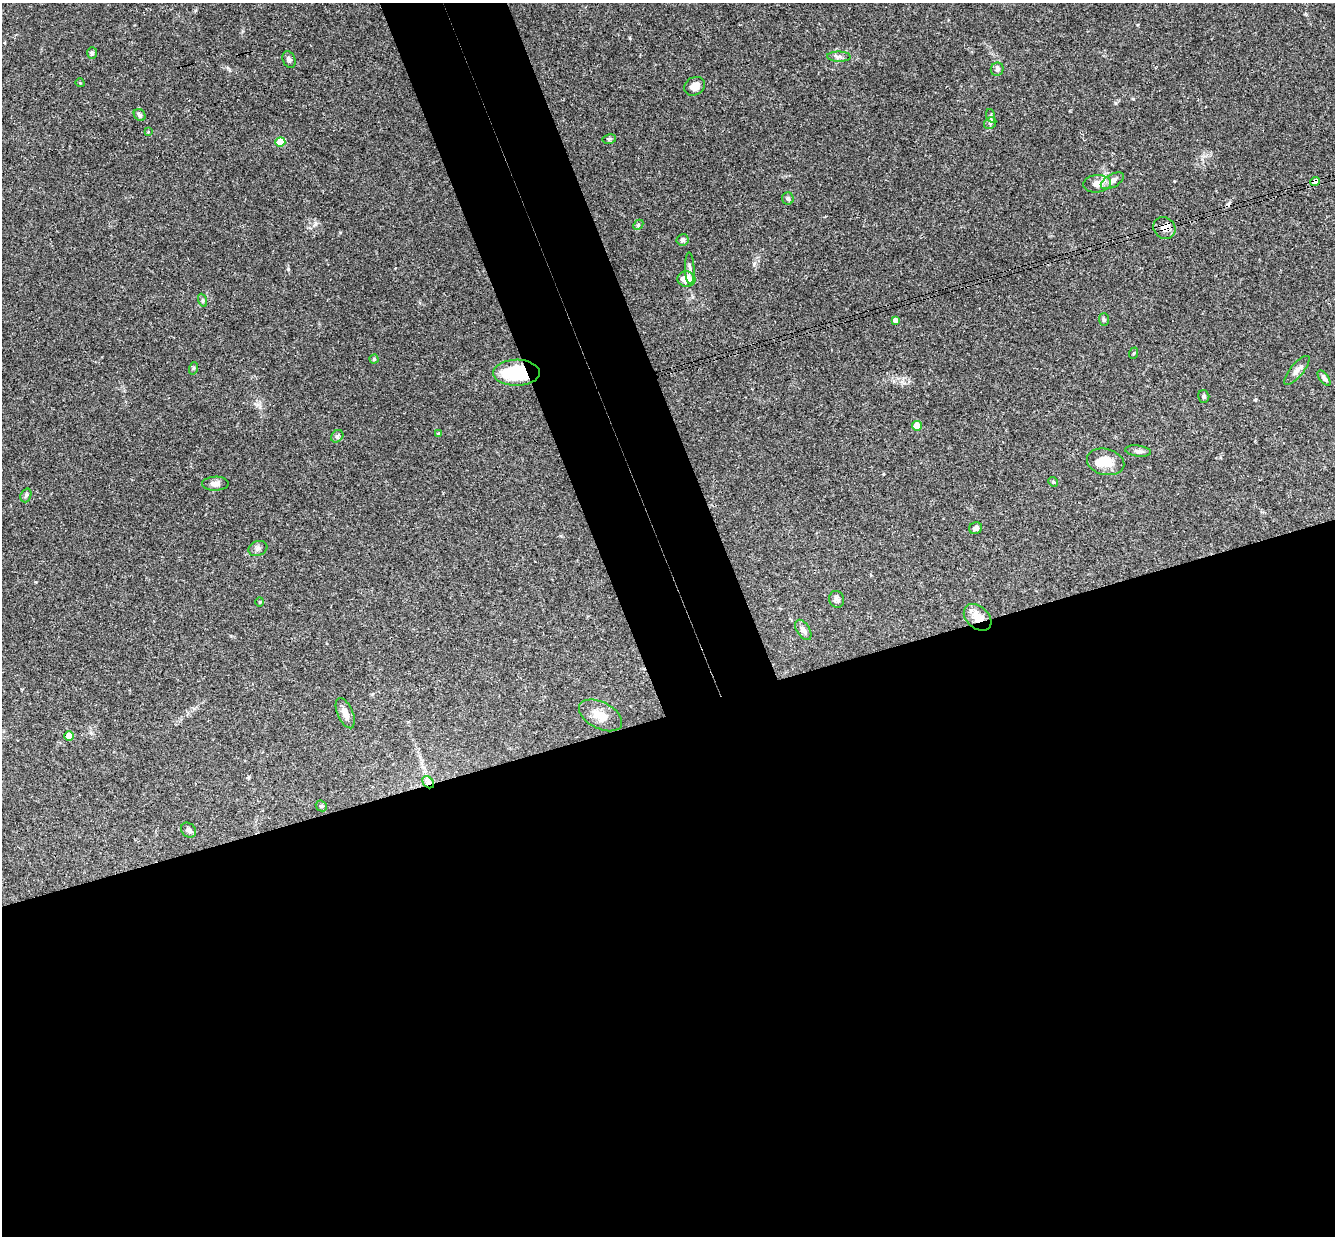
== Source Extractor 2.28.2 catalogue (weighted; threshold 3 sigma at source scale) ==
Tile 15 of 4 x 4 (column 3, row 4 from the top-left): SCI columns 2726-4058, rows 295-1528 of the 5448 x 5402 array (HDU 1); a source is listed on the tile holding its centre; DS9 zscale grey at full resolution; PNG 1337 x 1238 px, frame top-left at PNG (2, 3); each listed source drawn as its Kron ellipse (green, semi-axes under 4 px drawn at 4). Shown black and unused: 48% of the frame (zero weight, under 3 of 4 exposures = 6% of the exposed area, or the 3 px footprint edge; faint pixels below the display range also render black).
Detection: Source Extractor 2.28.2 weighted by HDU 2 'WHT'; one run over the whole footprint, this tile lists its part. Background 0.0769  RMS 0.0033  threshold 0.0149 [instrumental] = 3 sigma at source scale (4.5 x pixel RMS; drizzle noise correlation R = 1.50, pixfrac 1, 0.05/0.05 arcsec/px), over >= 5 px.
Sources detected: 53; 1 inside a brighter object's white glare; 1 cosmic-ray / hot-pixel residue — neither listed nor drawn; the other 51 listed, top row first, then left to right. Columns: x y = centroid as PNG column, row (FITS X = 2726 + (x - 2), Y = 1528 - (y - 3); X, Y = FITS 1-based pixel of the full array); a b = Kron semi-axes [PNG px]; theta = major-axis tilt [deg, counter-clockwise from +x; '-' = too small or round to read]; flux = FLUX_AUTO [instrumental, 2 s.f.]
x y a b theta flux
92 53 6 5 - 0.65
839 57 12 5 -1 1.1
289 59 8 6 -67 0.86
997 69 7 6 - 1
80 83 4 3 - 0.22
694 86 11 9 32 2.5
140 115 6 5 - 0.63
991 116 7 4 -72 0.53
990 123 6 5 - 0.67
148 132 4 4 - 0.23
609 139 7 4 11 0.49
280 142 5 5 - 8.1
1112 181 13 6 29 1.7
1315 182 5 4 - 3
1097 184 14 8 5 3
788 198 6 6 - 0.68
638 225 6 4 46 0.45
1164 228 12 10 -42 2.3
682 240 6 5 - 0.64
690 268 16 4 -88 1.1
686 279 9 7 -2 4.5
202 300 7 4 -71 0.56
895 320 4 4 - 1.3
1104 320 6 5 - 0.54
1134 353 6 3 71 0.3
374 359 4 4 - 0.48
194 368 6 4 71 0.42
1297 370 18 6 50 1.8
516 373 23 13 0 20
1324 378 9 4 -52 0.95
1204 396 6 5 - 0.61
917 426 5 5 - 7.7
438 434 3 3 - 0.4
337 436 7 5 45 0.66
1138 451 13 5 -7 1.1
1106 462 19 13 -14 4.9
1053 482 5 4 - 0.4
215 484 13 7 2 1.6
26 495 7 5 71 0.65
976 528 6 5 - 1.1
258 548 10 7 21 1.1
836 599 8 7 - 1.1
260 602 4 4 - 0.3
978 617 16 11 -43 4.8
803 630 11 6 -57 1.5
345 713 16 7 -67 2.4
601 715 23 13 -27 4.8
69 736 5 4 - 5.1
428 782 7 5 -48 0.99
321 806 6 5 - 0.52
188 830 8 6 -46 1
Overlapping masked pixels (flux is a lower limit): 5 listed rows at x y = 1315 182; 1164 228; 516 373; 978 617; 428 782
Unlisted compact peaks at least as high as the median listed source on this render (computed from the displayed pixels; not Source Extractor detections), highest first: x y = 288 269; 258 404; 1115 103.